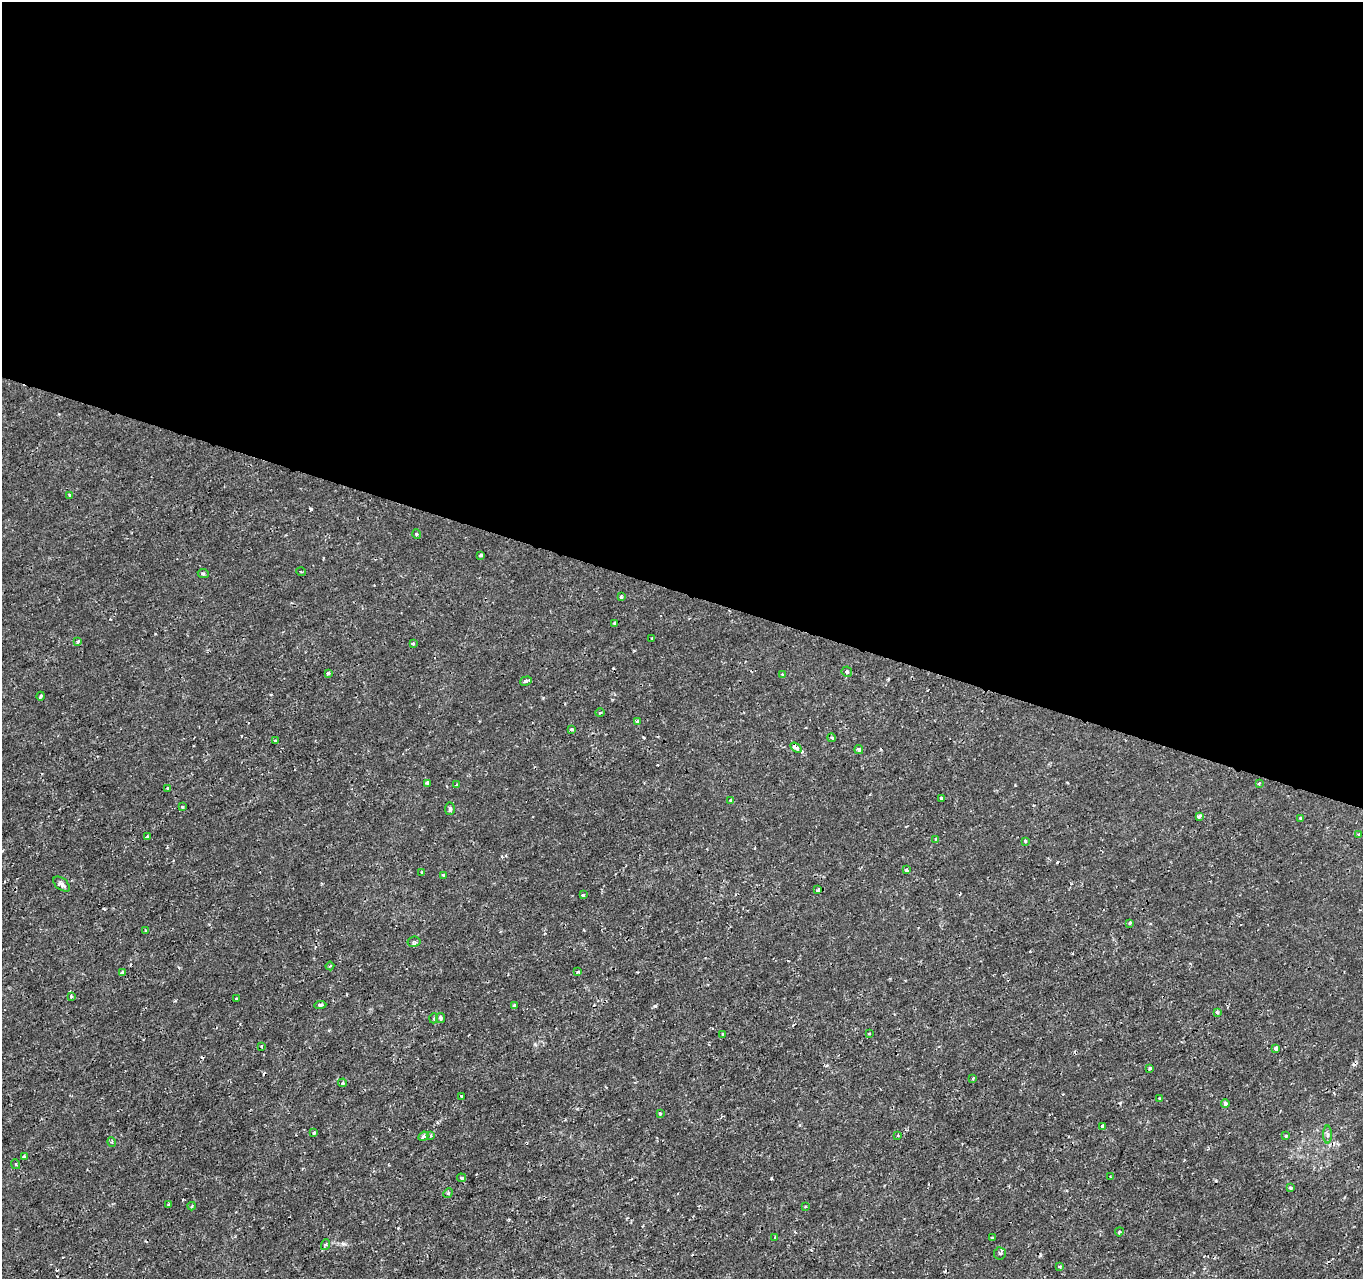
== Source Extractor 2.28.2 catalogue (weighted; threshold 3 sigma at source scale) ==
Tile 3 of 4 x 4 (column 3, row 1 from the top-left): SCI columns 2723-4083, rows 4045-5321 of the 5451 x 5597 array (HDU 1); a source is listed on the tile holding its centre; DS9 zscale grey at full resolution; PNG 1365 x 1281 px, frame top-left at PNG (2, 2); each listed source drawn as its Kron ellipse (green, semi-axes under 4 px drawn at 4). Shown black and unused: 46% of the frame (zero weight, under 2 of 3 exposures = <1% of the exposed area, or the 3 px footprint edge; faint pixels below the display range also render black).
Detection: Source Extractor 2.28.2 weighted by HDU 2 'WHT'; one run over the whole footprint, this tile lists its part. Background -7.05e-05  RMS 9.5e-04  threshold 0.00429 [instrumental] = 3 sigma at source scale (4.5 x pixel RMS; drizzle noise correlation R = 1.50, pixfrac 1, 0.0396/0.0396 arcsec/px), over >= 5 px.
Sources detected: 100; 10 cosmic-ray / hot-pixel residue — neither listed nor drawn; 1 inside a brighter listed object's ellipse — not listed separately; the other 89 listed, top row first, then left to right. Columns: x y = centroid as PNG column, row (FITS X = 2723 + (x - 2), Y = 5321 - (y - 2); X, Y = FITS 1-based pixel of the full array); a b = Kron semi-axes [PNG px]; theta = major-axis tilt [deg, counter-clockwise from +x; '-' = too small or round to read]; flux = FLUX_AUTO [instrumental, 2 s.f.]
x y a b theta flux
70 495 4 4 - 0.12
416 534 5 3 - 0.098
481 555 4 3 - 0.29
301 572 5 3 - 0.11
203 574 5 3 - 0.13
621 597 3 3 - 0.17
615 623 3 3 - 0.19
652 638 2 2 - 0.078
78 641 4 3 - 0.22
413 643 3 3 - 0.13
847 672 5 5 - 0.22
328 673 4 3 - 0.25
782 675 4 3 - 0.15
526 681 6 3 17 0.22
41 696 4 2 - 0.16
600 713 4 3 - 0.11
637 722 4 3 - 0.48
571 729 4 3 - 0.18
832 738 4 3 - 0.098
275 741 3 3 - 0.23
796 748 6 4 -36 1.2
859 750 4 4 - 0.16
427 783 3 3 - 0.31
1259 783 4 3 - 0.1
457 785 3 3 - 0.28
168 789 4 3 - 0.32
941 798 3 3 - 0.14
731 801 3 3 - 0.42
182 807 4 3 - 0.16
450 809 6 5 - 0.35
1199 816 4 3 - 0.27
1301 818 4 3 - 0.22
1358 834 4 2 - 0.085
148 837 4 3 - 0.27
936 839 4 3 - 0.1
1025 841 3 3 - 0.23
906 870 3 3 - 0.21
422 872 4 3 - 0.098
443 875 4 3 - 0.15
62 884 9 5 -40 0.33
818 890 3 3 - 0.19
583 895 3 3 - 0.19
1130 923 3 3 - 0.24
146 930 4 3 - 0.13
414 942 6 5 - 0.17
330 966 4 3 - 0.11
122 972 4 3 - 0.19
577 972 4 3 - 0.16
71 996 3 3 - 0.29
237 999 3 2 - 0.1
320 1005 6 4 6 0.22
514 1006 3 3 - 0.33
1217 1012 4 3 - 0.25
434 1018 5 3 - 0.11
441 1018 5 4 - 0.3
723 1034 3 3 - 0.11
869 1034 3 2 - 0.093
261 1046 2 2 - 0.093
1276 1048 4 3 - 0.36
1150 1068 3 3 - 0.14
973 1078 3 3 - 0.16
342 1083 4 3 - 0.17
462 1097 3 3 - 0.37
1159 1098 3 3 - 0.087
1225 1103 4 4 - 0.25
660 1113 3 3 - 0.21
1103 1126 4 3 - 0.28
314 1133 3 3 - 0.22
431 1135 3 3 - 0.11
898 1135 3 3 - 0.11
1328 1135 9 4 90 0.24
423 1136 5 4 - 0.29
1286 1136 4 3 - 0.11
112 1142 5 3 - 0.11
24 1156 3 3 - 0.24
15 1164 5 3 - 0.093
1110 1177 3 2 - 0.083
461 1178 4 3 - 0.17
1290 1188 4 3 - 0.14
448 1193 5 4 - 0.14
169 1204 3 3 - 0.14
192 1206 4 3 - 0.14
805 1206 4 2 - 0.081
1119 1232 4 4 - 0.14
775 1237 3 2 - 0.1
992 1238 3 3 - 0.12
325 1245 5 3 - 0.14
1000 1253 6 6 - 0.23
1060 1266 3 3 - 0.14
Overlapping masked pixels (flux is a lower limit): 1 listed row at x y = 637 722
Unlisted compact peaks at least as high as the median listed source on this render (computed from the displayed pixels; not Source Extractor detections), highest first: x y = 655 1006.